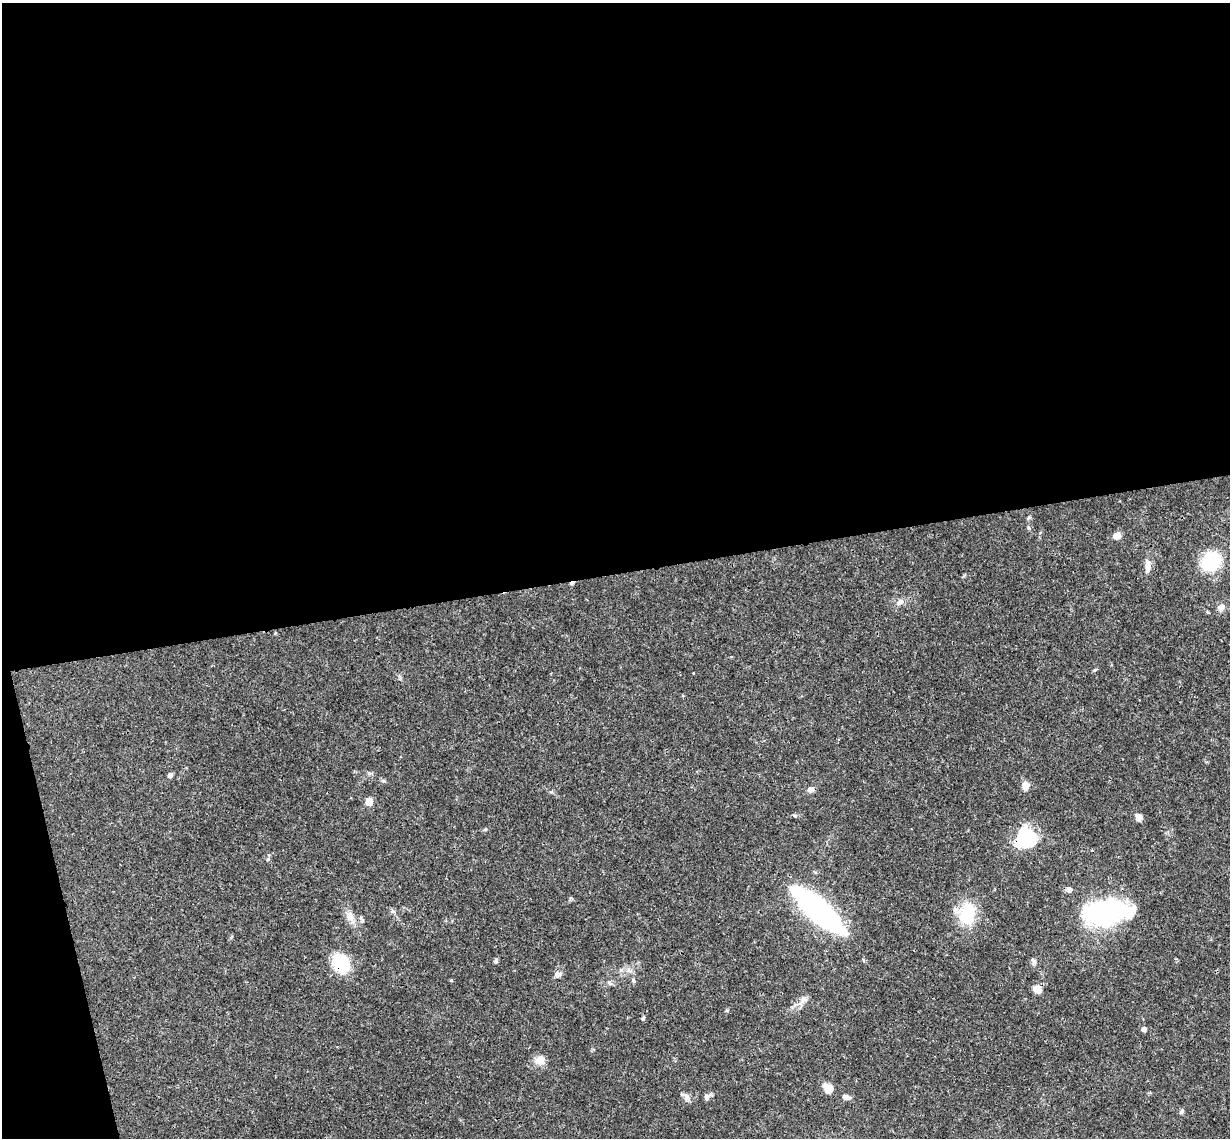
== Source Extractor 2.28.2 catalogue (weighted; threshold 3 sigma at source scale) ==
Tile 1 of 4 x 4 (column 1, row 1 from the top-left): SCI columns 59-1286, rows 3676-4811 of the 5027 x 4964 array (HDU 1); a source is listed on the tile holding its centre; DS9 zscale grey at full resolution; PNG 1232 x 1140 px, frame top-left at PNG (2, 3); no overlay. Shown black and unused: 52% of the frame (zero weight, under 3 of 4 exposures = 6% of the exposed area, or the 3 px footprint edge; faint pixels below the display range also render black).
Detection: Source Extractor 2.28.2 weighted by HDU 2 'WHT'; one run over the whole footprint, this tile lists its part. Background 0.0431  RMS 0.0028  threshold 0.0128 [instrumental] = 3 sigma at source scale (4.5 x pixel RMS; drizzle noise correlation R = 1.50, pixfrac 1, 0.05/0.05 arcsec/px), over >= 5 px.
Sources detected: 35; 1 cosmic-ray / hot-pixel residue — not listed; the other 34 listed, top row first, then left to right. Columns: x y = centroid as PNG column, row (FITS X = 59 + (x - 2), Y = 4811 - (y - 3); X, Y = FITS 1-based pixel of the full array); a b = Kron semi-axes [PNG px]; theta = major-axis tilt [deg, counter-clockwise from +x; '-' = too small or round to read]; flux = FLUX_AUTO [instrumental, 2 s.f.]
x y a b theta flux
1117 536 9 7 18 2
1211 561 16 14 44 18
1148 566 16 7 89 2.2
900 602 11 7 40 1.2
1221 607 9 7 68 1.5
170 775 5 5 - 0.97
1025 786 11 8 87 1.8
811 789 8 7 - 1.1
369 801 6 5 - 3.9
1139 817 9 7 -57 1.4
1025 837 26 22 55 14
1069 890 5 4 - 2.2
818 910 49 14 -43 86
393 911 7 5 -43 0.57
1103 913 33 16 5 63
967 914 28 18 79 11
350 917 13 9 -53 2.2
496 961 6 5 - 0.46
1034 961 10 4 -56 0.73
341 963 18 14 -60 13
558 974 9 6 8 1.1
451 980 4 4 - 0.27
633 981 8 3 -71 0.42
609 982 7 5 -54 0.56
1037 989 10 8 -24 2.4
803 1000 12 7 48 1.4
643 1018 7 4 67 0.42
1144 1029 5 5 - 1
540 1060 12 11 - 2.6
828 1089 9 8 - 3.6
686 1096 14 6 -50 1.2
707 1097 9 7 50 0.92
846 1097 10 6 -15 1.1
1182 1111 7 5 60 0.53
Overlapping masked pixels (flux is a lower limit): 3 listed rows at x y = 1025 837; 818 910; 341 963
Unlisted compact peaks at least as high as the median listed source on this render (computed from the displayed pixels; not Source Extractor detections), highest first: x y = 1029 517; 1028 527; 795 816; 268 859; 727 1010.